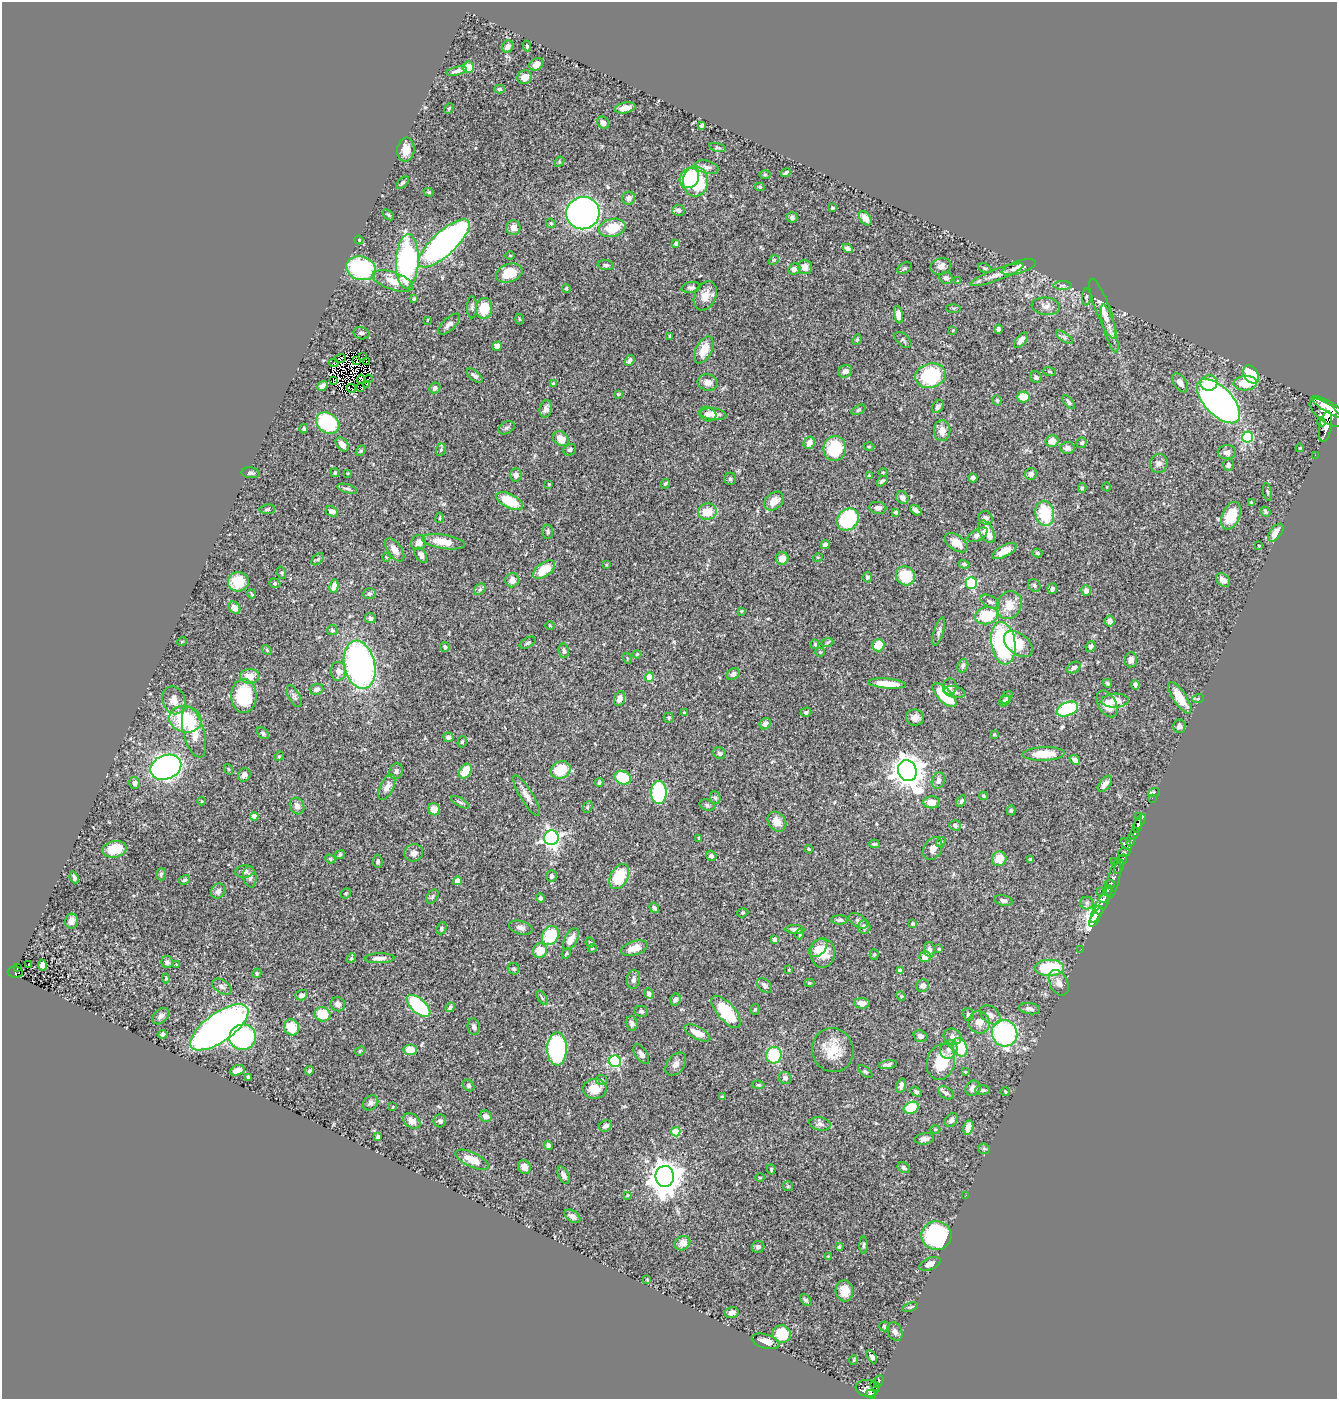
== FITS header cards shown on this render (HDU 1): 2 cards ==
NAXIS1  =                 1335
NAXIS2  =                 1397

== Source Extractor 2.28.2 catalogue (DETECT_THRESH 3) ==
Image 1335 x 1397 px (HDU 1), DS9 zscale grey, 1 PNG px = 1 image px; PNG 1339 x 1401 px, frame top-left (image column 1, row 1397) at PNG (2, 2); each listed source drawn as its Kron ellipse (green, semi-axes under 4 px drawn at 4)
Background 0.542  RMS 0.019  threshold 0.0584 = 3 sigma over >= 5 px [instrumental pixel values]
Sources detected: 521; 6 with non-positive FLUX_AUTO (blend fragments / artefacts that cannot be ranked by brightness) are neither listed nor drawn; of the other 515, the 500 brightest by FLUX_AUTO listed and drawn (15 fainter detections omitted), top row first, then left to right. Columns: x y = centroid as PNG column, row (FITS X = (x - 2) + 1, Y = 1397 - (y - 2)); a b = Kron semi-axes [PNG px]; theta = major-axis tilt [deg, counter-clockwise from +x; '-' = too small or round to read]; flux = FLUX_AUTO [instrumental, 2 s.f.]
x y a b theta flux
527 46 5 3 - 2
508 47 6 5 - 6.4
536 64 7 5 31 7.6
468 67 5 5 - 15
456 71 10 4 16 4.4
525 77 7 6 - 14
499 89 5 4 - 2.1
449 108 5 3 - 1.5
625 108 10 5 10 10
603 123 6 5 - 6.4
702 125 4 3 - 2.4
718 147 8 3 -13 1.9
406 150 12 8 84 13
559 162 6 4 47 1.6
707 167 12 6 -14 5.4
786 173 5 3 - 2.9
765 175 5 3 - 1.4
689 178 11 9 53 93
695 181 15 12 89 100
403 183 8 3 42 2.1
760 187 5 3 - 1.6
429 192 5 4 - 1.6
629 198 6 6 - 5.4
832 208 4 3 - 2.6
678 210 6 5 - 4.4
583 213 17 16 - 610
388 215 6 4 -38 2
792 217 5 5 - 3.6
865 218 8 5 -54 11
551 223 5 4 - 2.1
513 228 7 7 - 8.2
612 228 13 9 14 36
359 240 4 4 - 1.8
444 243 33 11 43 540
676 243 4 3 - 3.1
848 248 5 4 - 4.2
510 255 5 3 - 1.2
774 260 5 4 - 1.7
407 261 27 11 87 240
606 265 8 5 -6 2.6
941 266 10 8 20 8.1
805 267 7 7 - 9.1
1019 267 18 6 17 11
361 268 15 11 -18 140
905 268 8 5 29 2.5
984 268 7 4 -26 2
794 269 6 5 - 4.5
509 273 13 9 18 29
997 275 28 6 20 12
946 278 6 6 - 3.8
393 281 21 8 -19 20
958 281 4 2 - 1
1063 285 9 4 0 2.9
691 287 9 5 10 4.4
566 288 4 3 - 1.9
705 296 15 10 67 14
1086 297 8 4 88 2
414 299 4 4 - 1.9
1046 306 14 8 -7 8.3
472 307 11 5 90 3.2
484 308 10 8 84 35
953 308 7 4 -1 1.7
1103 309 32 7 -69 17
898 315 9 4 -78 9.1
519 319 5 3 - 1.2
427 320 4 2 - 1
449 324 13 6 44 6.7
1110 328 25 6 -75 10
998 329 4 3 - 2.7
953 330 3 3 - 1.1
361 333 8 6 -12 4.3
670 336 4 3 - 1.7
1065 337 10 4 -35 3.2
857 340 5 4 - 1.8
903 340 10 6 -42 2.5
1021 340 9 5 52 6
497 346 5 4 - 6.1
704 350 15 8 62 20
363 357 3 2 - 1.2
340 359 6 2 22 3.8
357 361 2 2 - 1.9
630 361 6 4 57 4.6
366 362 3 2 - 1.9
334 363 5 2 - 1.1
845 371 7 6 - 6
1050 372 6 3 -19 1.3
1251 375 10 7 -56 77
475 376 9 5 -39 3.7
930 376 15 12 14 99
1036 377 6 5 - 3.1
361 379 4 2 - 2
368 379 4 2 - 1.5
334 380 4 2 - 1.1
708 382 10 8 -12 8.7
553 383 4 3 - 1.5
1180 383 11 6 -54 6.1
1209 383 8 7 - 24
1245 383 12 7 3 25
366 384 2 2 - 1.7
322 386 5 4 - 5.9
351 388 4 2 - 2.2
360 388 3 2 - 1.8
435 388 6 5 - 3.4
618 394 4 3 - 1.4
1023 397 6 5 - 25
997 400 5 4 - 1.6
1218 401 28 14 -46 690
1068 402 8 3 -50 2.6
938 406 7 5 56 4.1
1329 407 20 5 -30 1600
546 409 8 6 77 5.4
858 410 8 4 28 2.1
1326 413 20 9 -38 2400
708 414 9 7 -24 5
713 414 13 6 -7 8
1321 422 5 3 - 290
328 423 12 10 -35 110
1325 427 15 6 80 1200
506 428 9 6 30 3
304 429 5 4 - 1.8
942 431 10 8 -88 13
1248 437 5 5 - 110
561 439 8 6 -35 18
1052 441 6 5 - 15
809 443 6 5 - 10
1082 443 5 5 - 2.8
342 444 8 5 -49 8.7
869 446 5 3 - 1.3
835 448 12 11 - 53
1068 448 7 6 - 5.3
1300 448 4 3 - 1.1
441 450 6 5 - 1.8
570 450 6 5 - 3.4
361 451 6 4 50 1.9
1227 452 9 7 3 7.2
1315 455 2 2 - 6
1159 464 10 8 69 5.8
1228 465 6 5 - 4.8
883 472 4 3 - 0.94
250 473 9 5 -6 3.6
335 473 4 3 - 2
348 473 4 3 - 1.1
1031 474 6 5 - 5.4
516 475 7 6 - 5.1
869 475 3 3 - 1.3
973 478 4 4 - 3.4
730 479 6 6 - 2.9
882 481 6 4 39 3.3
549 484 4 3 - 1.7
665 484 5 4 - 1.9
1107 487 4 3 - 0.96
1082 488 5 3 - 2.1
347 489 10 4 -15 2.8
1268 492 9 3 -79 2.2
902 498 7 5 -52 6
509 501 14 7 -27 49
774 501 11 8 39 13
1251 502 3 2 - 1.4
878 508 8 6 -9 6.2
267 509 8 4 7 2.6
916 510 6 4 -38 4.3
332 511 6 5 - 8.3
707 512 9 8 - 24
896 512 3 3 - 1.9
1265 512 5 4 - 2.3
1045 513 12 9 -81 55
1231 516 14 8 66 35
440 518 5 2 - 1.4
986 518 7 6 - 4.3
848 519 12 10 48 120
548 532 7 5 86 3
987 532 12 7 -63 21
1276 533 10 5 53 15
978 535 11 5 30 5.3
443 542 21 7 -9 22
419 543 8 7 - 9.9
956 543 13 7 -35 15
825 545 5 4 - 4.1
1259 546 4 3 - 1.1
395 550 13 6 -54 11
1004 551 13 6 27 15
1037 553 5 3 - 1.9
421 555 8 5 -57 5.7
386 557 4 3 - 0.98
818 557 5 3 - 1.1
782 558 6 6 - 13
318 559 7 4 43 2
964 564 5 4 - 2.3
606 565 4 2 - 1
544 570 13 6 35 29
282 573 6 4 -72 1.6
905 576 10 9 - 44
867 577 5 4 - 3.2
512 580 7 7 - 8.2
1223 580 8 5 -42 8.1
238 582 10 9 - 32
275 583 6 4 -21 1.7
971 583 5 5 - 120
1034 585 7 5 -47 2.7
334 586 7 4 78 11
480 589 6 5 - 2.8
1052 589 5 5 - 4.6
1086 591 5 5 - 4.6
252 594 4 2 - 1.5
369 594 6 5 - 3.5
990 602 11 5 -27 4.2
1009 605 14 12 65 22
234 608 7 5 -45 10
741 611 3 3 - 1.2
987 616 11 8 12 47
370 618 5 5 - 4.4
1110 621 5 5 - 6
550 626 4 3 - 1.1
332 630 5 5 - 1.9
939 632 14 5 73 4.4
182 641 5 3 - 1.2
528 643 9 5 30 2.9
827 643 6 4 20 1.8
1003 643 21 12 -81 190
815 644 5 4 - 2.2
1018 644 16 10 -38 28
878 645 6 6 - 24
1091 646 5 5 - 4
445 647 5 4 - 2.9
267 650 5 4 - 1.6
564 651 7 5 -82 2.9
820 652 4 4 - 1.3
637 654 4 4 - 1.5
627 658 5 3 - 1.4
1131 660 7 6 - 7.5
360 665 24 15 -77 380
963 666 7 5 70 4.6
1074 667 7 5 30 5
338 671 9 8 - 8.6
733 674 7 5 31 4.5
250 676 10 7 3 15
649 677 4 4 - 20
1107 683 4 3 - 2
887 684 19 5 -5 24
1135 685 5 3 - 3.5
950 687 8 7 - 4.7
316 689 7 5 18 5.7
954 692 11 5 -10 4.2
944 695 15 7 -45 53
244 696 17 12 -88 74
294 696 12 5 -63 4
1007 697 7 4 47 2.6
1180 698 18 6 -56 25
620 699 7 5 72 8.4
1198 699 6 3 20 1.5
174 700 14 11 -71 13
1005 701 6 5 - 3.1
1115 701 14 7 2 19
1107 704 14 8 -60 15
1067 709 11 6 23 120
684 712 4 3 - 1.4
806 712 5 4 - 2.7
915 717 9 8 - 7.5
669 718 5 5 - 2.1
185 719 16 13 -14 69
765 724 6 5 - 6.4
1179 726 6 6 - 3.8
194 732 26 10 -75 26
263 733 7 4 -46 2.5
994 734 4 4 - 1.2
448 737 5 4 - 4.6
462 742 6 4 73 2
719 753 6 5 - 3.5
1044 754 21 6 2 30
279 756 5 4 - 1.6
1075 760 6 4 -42 6.7
166 767 16 12 23 490
228 769 5 3 - 1.2
561 770 10 8 28 45
396 771 8 6 63 3.8
465 771 8 5 58 26
907 771 10 9 - 2300
244 775 7 6 - 5.9
623 778 8 6 -19 53
938 781 8 6 72 5.6
135 783 6 5 - 4.7
599 783 4 3 - 1.8
1105 784 9 5 51 7.3
387 787 13 6 64 8.3
659 792 11 7 -90 130
1154 792 6 3 19 8.3
527 796 23 6 -59 10
983 796 4 3 - 1.5
715 798 6 5 - 2.3
1152 798 2 2 - 6
201 801 4 3 - 1
961 801 6 4 61 2.5
460 802 10 3 -29 2.5
932 802 8 6 -1 13
707 805 8 5 -21 2.8
297 806 8 7 - 6.3
588 807 6 4 65 2.2
434 809 6 6 - 17
1011 810 5 4 - 2.1
254 816 4 4 - 12
1138 816 2 2 - 6
1140 821 8 3 61 180
777 822 11 8 -52 13
955 825 6 5 - 3.2
1138 826 7 4 74 350
1134 834 6 3 65 290
551 838 7 7 - 470
699 838 3 3 - 1.4
1131 840 6 4 74 72
941 842 5 4 - 1.6
874 844 5 3 - 2.3
1126 844 6 3 -55 74
114 849 12 8 10 33
809 849 4 3 - 1.4
933 849 12 8 63 9.1
1124 852 6 4 8 100
414 853 9 8 - 6.3
340 855 5 3 - 2.4
711 856 5 5 - 3.4
330 859 5 4 - 1.7
999 859 7 7 - 17
1123 859 5 3 - 180
1031 860 4 3 - 2.3
378 861 6 5 - 3.2
1114 861 2 2 - 45
1119 867 7 3 62 190
245 871 9 6 6 4.9
161 874 6 5 - 2.3
552 876 5 5 - 3.7
619 876 13 8 62 50
74 877 6 3 -69 3.2
250 877 10 6 -81 5.5
1114 878 21 6 77 220
184 880 6 4 30 2.2
457 881 4 4 - 11
1110 884 5 4 - 460
218 891 8 6 54 5.9
1100 891 2 2 - 18
1108 891 5 3 - 180
346 893 5 5 - 2
432 897 7 5 54 2.7
540 898 4 4 - 3.2
1104 898 5 3 - 240
1003 901 9 5 -13 4.8
1087 903 6 6 - 3.5
1101 905 20 5 62 330
654 908 5 4 - 2.7
1099 910 4 3 - 170
743 913 6 4 19 1.7
1096 917 11 3 58 58
840 920 8 4 -1 3.3
72 921 7 6 - 6.4
858 921 10 6 -34 3.7
913 924 4 4 - 2.3
864 927 6 6 - 6.4
441 928 6 4 66 2.2
521 928 12 6 -16 5.8
795 929 9 4 -2 4
800 934 5 3 - 1.4
550 936 10 8 61 70
571 939 12 6 61 13
775 940 4 4 - 4.4
590 942 5 3 - 1.9
592 948 4 3 - 1.5
634 948 14 7 16 17
818 948 10 7 45 13
929 949 7 5 -81 4.8
939 949 4 4 - 1.8
1081 949 3 2 - 2.5
540 951 7 7 - 23
823 953 15 12 86 27
566 954 5 3 - 1.6
874 955 5 4 - 1.6
925 957 6 5 - 9.7
351 958 5 4 - 1.9
379 958 15 5 2 7.3
167 962 6 5 - 3.2
29 964 3 2 - 2.5
177 964 4 2 - 1.2
42 965 5 4 - 12
17 967 3 3 - 19
1049 968 14 8 -1 87
514 969 6 5 - 2.3
789 970 3 3 - 1.3
900 970 4 3 - 3.9
15 972 7 5 -9 57
257 973 5 4 - 2.3
166 978 5 4 - 1.3
633 980 9 6 81 4.5
809 983 5 4 - 1.5
1059 983 13 9 -64 9.6
765 985 9 5 -44 4.2
923 986 6 6 - 5.8
222 987 10 6 -33 4.2
649 994 5 4 - 4.1
301 995 6 5 - 6.3
901 996 5 4 - 1.6
542 998 8 3 -57 1.7
675 1000 6 5 - 5.5
862 1003 8 5 -3 8.4
338 1004 7 6 - 6.3
418 1006 14 7 -41 110
450 1007 5 4 - 3.5
755 1009 5 4 - 1.7
1030 1009 11 5 -9 5.8
641 1011 7 5 -10 2.7
726 1012 20 8 -49 55
322 1014 8 7 - 26
968 1014 7 5 -76 4
990 1015 11 8 -39 6.5
161 1016 10 6 42 5.7
979 1022 11 10 - 13
632 1023 7 6 - 4.3
219 1027 34 14 36 780
291 1027 8 7 - 27
474 1027 8 6 -81 3.7
697 1033 14 6 -27 17
1005 1033 13 12 - 200
162 1034 5 4 - 3.2
920 1036 7 5 -19 5.8
243 1037 13 12 - 220
953 1037 9 8 - 6.6
960 1047 9 7 -63 48
557 1049 16 10 89 160
949 1049 10 8 60 7.9
410 1050 7 5 5 16
833 1050 22 20 -70 34
360 1051 5 4 - 1.7
641 1054 11 6 -56 5.3
774 1055 8 7 - 65
615 1061 6 6 - 140
941 1062 18 14 75 44
676 1064 13 8 54 7
888 1065 9 4 8 4.2
237 1070 7 5 18 9.7
309 1071 4 4 - 2.5
865 1072 8 4 -40 2.2
965 1072 3 2 - 1.1
248 1077 4 3 - 2.1
785 1078 6 5 - 4.3
602 1080 6 5 - 2.4
468 1085 6 5 - 2.3
758 1085 6 4 -8 1.7
901 1086 7 4 72 4.7
973 1088 8 7 - 8.9
595 1089 12 10 2 22
983 1090 7 4 -1 3.2
916 1092 6 4 -33 2.8
1005 1092 4 4 - 1.7
946 1093 9 5 -32 4.6
722 1097 4 3 - 2
370 1103 8 6 41 4.6
393 1107 4 2 - 1.1
911 1108 7 5 21 41
486 1116 6 5 - 6.5
951 1120 7 5 49 4.8
412 1121 10 6 -36 9.2
440 1121 6 6 - 3.2
820 1124 11 6 -11 4.2
606 1126 6 5 - 4.3
968 1127 7 5 76 9.1
935 1129 5 3 - 1.3
676 1132 4 4 - 33
378 1137 4 3 - 2.8
924 1139 9 5 8 5.6
548 1146 5 4 - 4.2
984 1149 6 5 - 1.8
472 1160 18 7 -25 21
524 1167 7 6 - 8
904 1168 6 5 - 3.3
771 1169 5 3 - 1.8
564 1175 9 5 -61 4.3
665 1176 10 9 - 2300
760 1177 5 3 - 1.2
788 1186 5 5 - 1.5
627 1195 4 3 - 1.1
966 1195 2 2 - 3.8
572 1216 9 5 -34 5.4
936 1235 15 14 - 160
682 1243 8 6 32 10
863 1245 8 3 89 1.9
758 1247 6 6 - 4.5
839 1247 4 4 - 1.5
828 1256 3 3 - 0.96
930 1264 11 6 22 7.3
647 1279 3 3 - 1
844 1291 10 9 - 17
806 1300 7 4 -50 2.8
910 1307 8 4 17 2.3
732 1313 7 5 11 7
885 1326 5 5 - 2.6
895 1332 10 7 -63 5.8
782 1334 9 9 - 42
766 1341 14 7 -17 11
872 1357 7 3 -56 3.8
854 1360 5 3 - 1.1
879 1381 7 3 67 100
875 1386 5 3 - 37
867 1388 11 8 -10 380
871 1394 5 3 - 140
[15 fainter detections neither listed nor drawn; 6 non-positive-flux detections neither listed nor drawn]